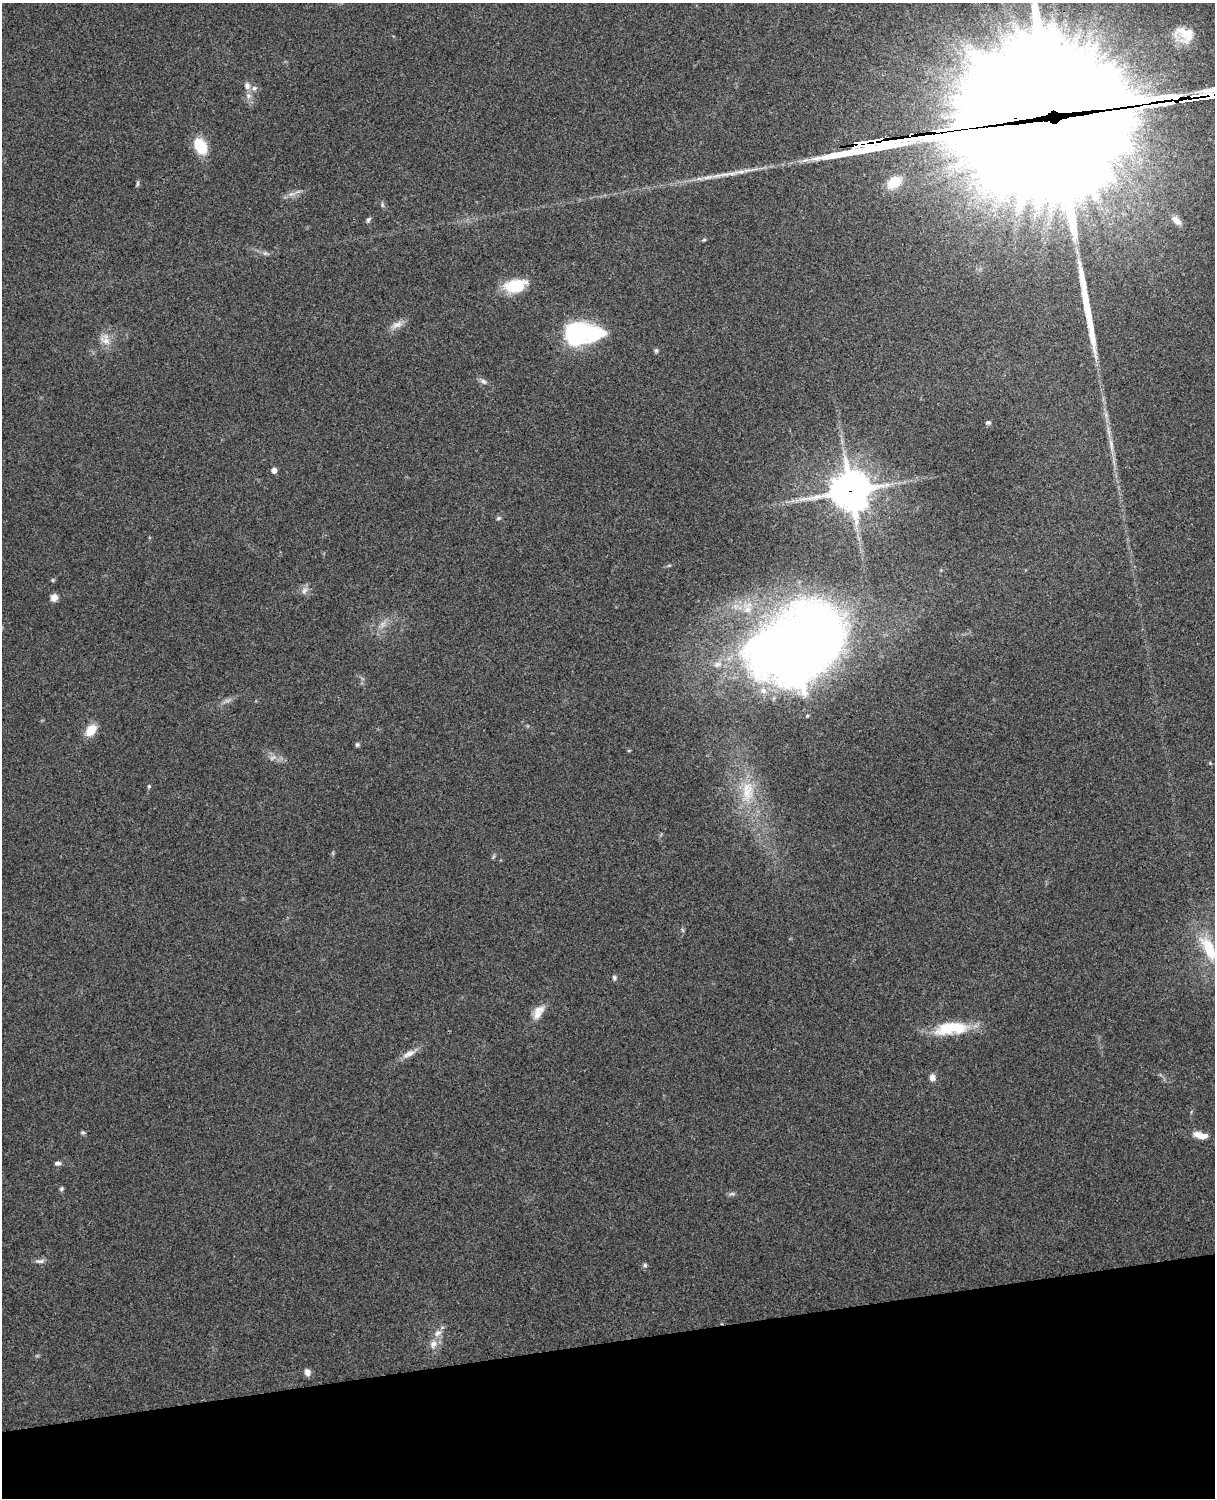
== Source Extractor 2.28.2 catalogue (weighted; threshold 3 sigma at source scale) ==
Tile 10 of 4 x 3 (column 2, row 3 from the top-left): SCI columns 1331-2543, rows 165-1660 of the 5089 x 4928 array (HDU 1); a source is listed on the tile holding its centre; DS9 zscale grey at full resolution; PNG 1217 x 1500 px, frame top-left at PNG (2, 3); no overlay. Shown black and unused: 10% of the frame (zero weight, under 3 of 4 exposures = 6% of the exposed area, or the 3 px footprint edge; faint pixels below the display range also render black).
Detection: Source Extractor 2.28.2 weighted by HDU 2 'WHT'; one run over the whole footprint, this tile lists its part. Background 0.228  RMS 0.0083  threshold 0.0375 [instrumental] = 3 sigma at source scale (4.5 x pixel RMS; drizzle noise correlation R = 1.50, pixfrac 1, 0.05/0.05 arcsec/px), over >= 5 px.
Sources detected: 60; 2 too faint to see at this stretch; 2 inside a brighter object's white glare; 1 cosmic-ray / hot-pixel residue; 3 long thin detections or spike segments (spike, bleed or trail) — not listed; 5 inside a brighter listed object's ellipse — not listed separately; the other 47 listed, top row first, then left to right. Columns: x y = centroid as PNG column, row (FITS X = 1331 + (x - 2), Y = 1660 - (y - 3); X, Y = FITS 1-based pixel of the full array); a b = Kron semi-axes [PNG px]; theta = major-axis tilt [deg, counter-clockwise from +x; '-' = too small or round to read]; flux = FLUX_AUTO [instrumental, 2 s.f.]
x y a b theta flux
1184 34 26 20 -24 20
247 85 9 8 - 4.1
1214 95 21 7 21 710
1052 122 143 54 8 48000
862 144 13 4 11 730
200 146 16 11 -65 26
729 174 36 5 8 11
894 182 13 9 33 20
137 184 8 4 89 1.4
291 194 9 5 14 3.3
368 220 7 5 61 1.7
1177 221 14 7 -46 5.5
704 240 6 4 21 1.1
265 253 6 5 - 1.7
515 286 24 14 13 28
397 325 17 8 24 5.7
577 333 33 28 39 64
105 340 17 9 -21 7.1
656 351 6 5 - 1.4
483 381 9 6 -43 2.6
988 423 7 5 -8 1.6
274 470 5 4 - 5.6
851 491 13 13 - 2000
498 518 6 4 22 1.4
304 591 11 7 60 3.7
54 598 10 8 56 4
800 645 87 62 34 940
717 664 10 8 20 4.5
91 730 13 9 48 14
357 745 5 5 - 1.8
149 786 5 4 - 0.96
747 791 33 16 84 27
1209 948 38 14 -61 33
614 977 6 5 - 1.7
538 1012 21 10 59 9.2
951 1028 42 15 7 34
409 1054 21 7 26 6.1
932 1077 9 7 -86 3.7
83 1132 6 5 - 1.3
1200 1135 17 7 -13 9.4
58 1163 8 5 9 2.3
61 1189 6 5 - 1.4
732 1194 9 4 8 1.7
40 1261 13 5 0 2.9
645 1265 5 5 - 1.4
433 1344 12 9 71 5.9
307 1372 9 7 -63 4
Overlapping masked pixels (flux is a lower limit): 4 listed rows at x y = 1214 95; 1052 122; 862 144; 851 491
Isophote crosses this tile's border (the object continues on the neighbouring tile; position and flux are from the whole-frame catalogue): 3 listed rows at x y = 1214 95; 1052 122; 1209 948